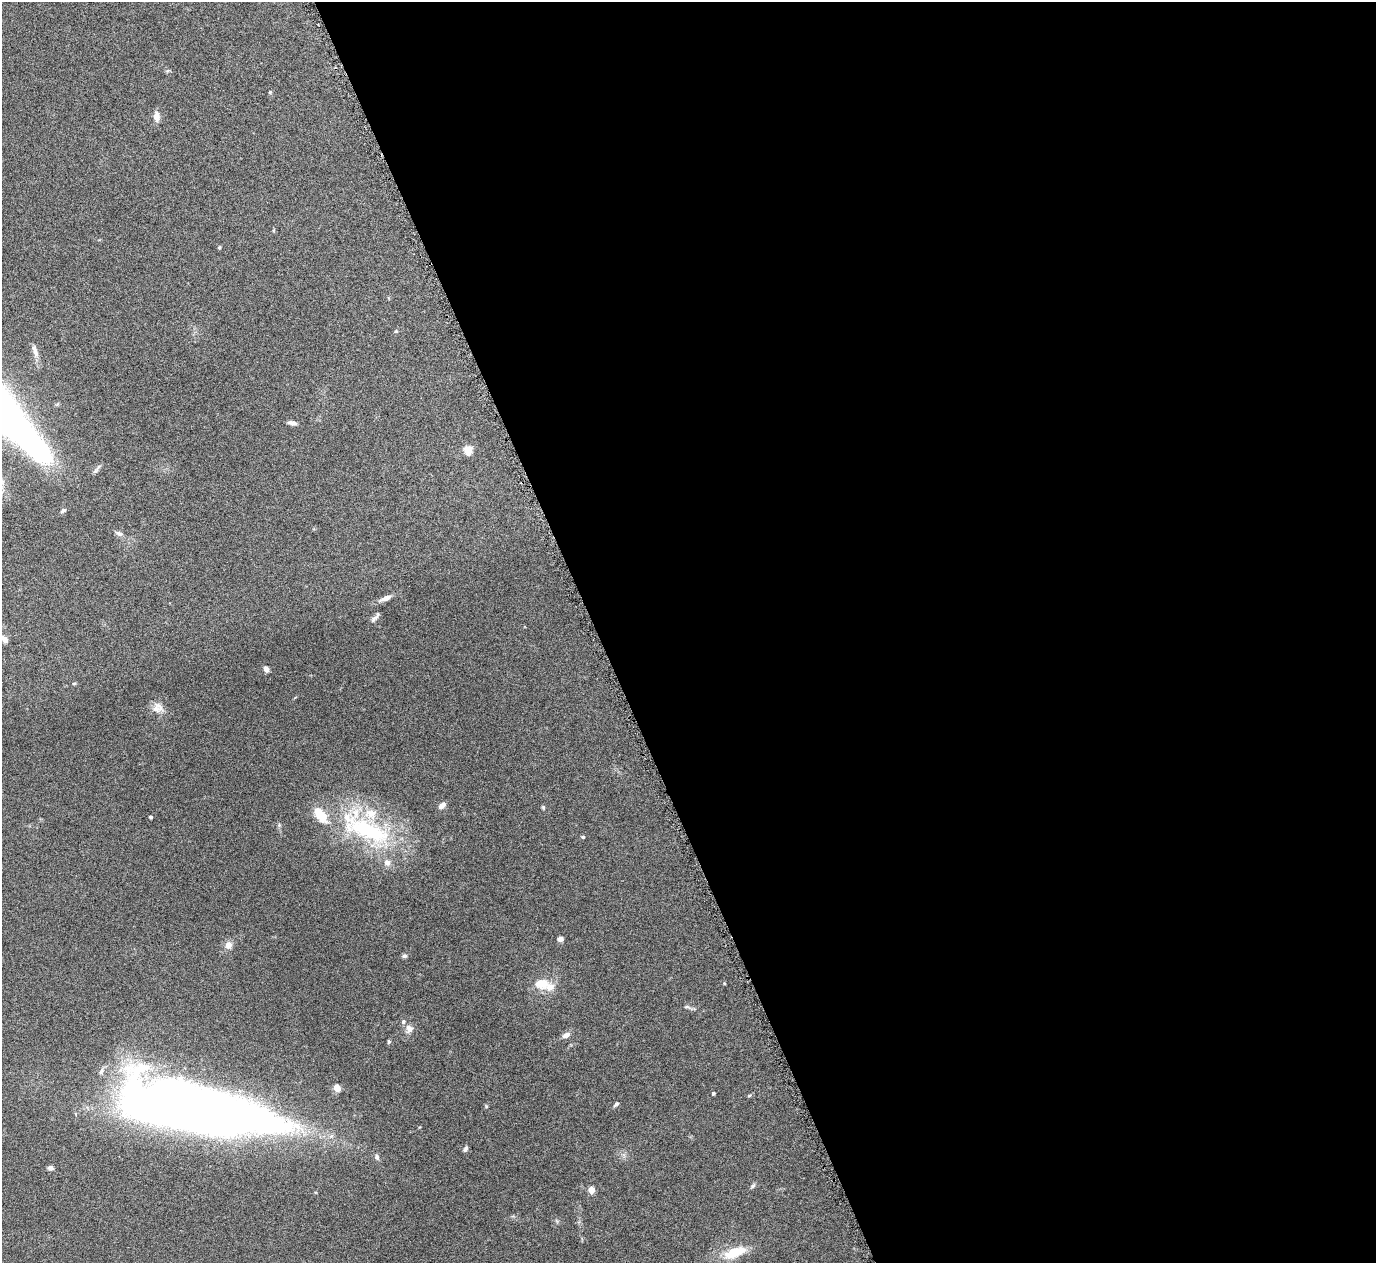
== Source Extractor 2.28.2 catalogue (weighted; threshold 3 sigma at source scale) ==
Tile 8 of 4 x 4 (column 4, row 2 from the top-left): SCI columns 4128-5501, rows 2685-3945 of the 5508 x 5497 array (HDU 1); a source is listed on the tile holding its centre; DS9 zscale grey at full resolution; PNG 1378 x 1265 px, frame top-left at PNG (2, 2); no overlay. Shown black and unused: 57% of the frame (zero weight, under 4 of 8 exposures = <1% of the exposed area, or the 3 px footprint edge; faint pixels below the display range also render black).
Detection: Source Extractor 2.28.2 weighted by HDU 2 'WHT'; one run over the whole footprint, this tile lists its part. Background 0.174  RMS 0.0061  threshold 0.025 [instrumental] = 3 sigma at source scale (4.09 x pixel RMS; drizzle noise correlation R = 1.36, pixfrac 0.8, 0.05/0.05 arcsec/px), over >= 5 px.
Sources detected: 47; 2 inside a brighter object's white glare — not listed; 5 inside a brighter listed object's ellipse — not listed separately; the other 40 listed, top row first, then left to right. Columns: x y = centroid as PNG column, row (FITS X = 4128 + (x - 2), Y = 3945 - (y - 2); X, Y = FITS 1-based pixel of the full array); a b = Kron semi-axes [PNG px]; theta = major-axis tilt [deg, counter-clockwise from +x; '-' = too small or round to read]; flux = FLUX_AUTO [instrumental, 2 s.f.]
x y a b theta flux
270 92 4 4 - 0.61
156 116 12 7 -88 3.4
219 247 5 4 - 0.64
396 331 6 3 19 0.53
35 351 15 6 -75 3.5
292 423 11 4 -10 2.1
468 450 5 5 - 25
63 510 8 5 39 1.2
119 533 10 6 -21 1.8
386 598 14 6 21 3.7
375 618 17 4 47 1.7
4 639 8 5 -60 3.7
266 669 6 5 - 2.4
74 683 5 3 - 0.59
155 709 13 10 -20 4.3
442 805 9 6 39 2.5
543 807 5 4 - 0.67
151 817 3 3 - 1.3
368 830 74 24 -21 66
583 837 4 4 - 0.68
387 862 8 7 - 2.8
560 939 6 5 - 2
228 945 8 8 - 3.6
404 956 7 5 1 1.1
724 983 4 4 - 0.51
541 984 21 15 -4 9.3
686 1007 7 4 0 0.99
409 1029 12 10 85 3.2
566 1035 10 6 27 2.6
389 1041 5 4 - 0.8
337 1088 7 6 - 5
713 1093 3 3 - 0.92
616 1104 8 4 34 0.98
203 1108 151 39 -12 690
465 1149 8 5 68 1.2
377 1157 8 5 -72 1.3
50 1168 6 5 - 1.8
753 1186 8 5 28 1.1
591 1190 4 4 - 12
735 1252 34 13 22 13
Unlisted compact peaks at least as high as the median listed source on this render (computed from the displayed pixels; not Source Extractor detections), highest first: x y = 486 1106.